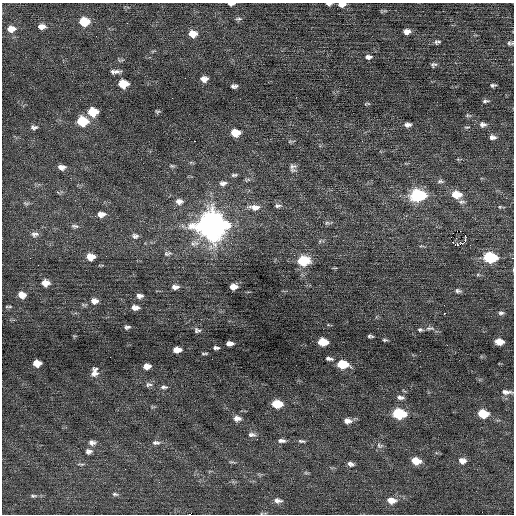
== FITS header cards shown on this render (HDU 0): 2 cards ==
NAXIS1  =                  512 / Axis length
NAXIS2  =                  512 / Axis length

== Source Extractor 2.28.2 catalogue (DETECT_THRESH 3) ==
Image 512 x 512 px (HDU 0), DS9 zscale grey, 1 PNG px = 1 image px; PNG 516 x 516 px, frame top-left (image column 1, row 512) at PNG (2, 3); no overlay
Background 0.039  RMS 0.69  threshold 2.07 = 3 sigma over >= 5 px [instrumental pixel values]
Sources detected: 119; all 119 listed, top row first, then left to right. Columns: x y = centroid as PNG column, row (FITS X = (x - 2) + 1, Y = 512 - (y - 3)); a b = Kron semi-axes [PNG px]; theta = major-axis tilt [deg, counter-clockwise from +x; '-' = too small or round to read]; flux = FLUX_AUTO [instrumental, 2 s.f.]
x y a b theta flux
231 4 7 4 5 110
329 4 6 3 3 97
342 4 8 5 7 260
239 19 9 4 1 98
84 22 9 7 -1 1300
42 26 9 6 4 260
11 29 10 7 3 390
407 31 7 5 8 260
193 34 9 7 -1 510
436 42 8 6 -77 95
510 43 8 4 3 100
368 57 9 6 2 150
433 65 7 5 10 100
116 71 11 5 -1 200
204 79 7 6 - 290
123 84 8 6 -6 1100
493 85 5 3 - 85
234 86 6 4 -1 130
485 101 8 4 12 92
367 104 8 3 4 52
157 111 6 4 -12 72
93 112 8 7 - 1200
468 115 8 4 -13 73
82 121 9 7 -7 1700
483 124 9 7 -9 180
408 125 7 4 8 170
34 127 9 5 -1 120
467 127 7 3 4 50
235 133 8 6 0 750
492 137 8 5 -1 170
194 141 3 2 - 460
290 141 7 4 18 63
362 141 3 2 - 58
172 166 7 4 -13 72
62 167 9 6 -7 240
293 167 11 8 89 190
234 175 9 4 6 95
247 180 9 5 14 91
440 181 8 5 1 110
223 183 10 7 3 180
456 194 10 7 -4 770
417 195 9 7 2 5500
179 201 11 8 -5 270
462 202 10 6 1 140
26 203 9 5 -8 96
278 206 9 5 -1 120
254 207 17 7 -3 370
500 207 5 4 - 55
101 214 10 7 1 290
327 223 8 5 7 100
211 225 12 11 - 59000
75 226 11 5 -9 130
35 234 10 7 3 180
135 236 9 7 -6 160
451 237 2 2 - 36
465 239 6 2 85 170
458 245 3 3 - 19000
168 253 12 7 10 160
91 257 9 7 -5 540
490 257 9 6 -5 4000
512 258 3 2 - 24
303 261 9 6 5 2600
478 275 6 4 -18 59
45 283 8 7 - 430
175 287 9 5 6 210
233 287 7 5 3 470
458 291 8 5 -13 120
22 295 8 6 -24 400
140 296 8 6 1 170
94 301 9 7 -9 270
10 307 7 3 8 63
135 307 9 5 -2 240
444 313 3 3 - 270
501 313 7 4 6 100
127 327 6 4 8 110
430 328 14 6 0 160
196 330 9 5 -89 120
420 330 7 5 -1 89
370 336 6 3 -7 83
385 340 6 3 -3 68
323 342 8 5 -5 1100
499 342 7 5 -7 440
230 343 7 4 2 240
216 348 6 3 -5 110
177 350 7 5 3 450
204 353 7 2 3 59
329 359 7 3 -9 130
37 363 7 6 - 530
342 364 9 6 -6 1700
147 366 7 5 6 340
94 372 11 7 84 260
148 384 10 6 5 140
164 387 8 4 1 120
507 392 13 6 -4 200
400 397 8 5 -8 140
277 404 8 6 -4 1200
399 414 9 6 -8 3000
483 414 8 6 -10 1300
237 418 9 6 -3 250
347 421 10 7 -5 240
252 435 11 6 -6 170
281 441 10 5 -3 150
301 441 9 4 -9 97
92 443 9 7 -1 200
156 443 11 6 -3 160
380 445 10 7 -13 140
89 451 8 7 - 170
416 461 9 6 -13 610
462 461 9 7 -14 280
232 462 10 3 -4 69
81 464 11 3 -4 80
351 464 8 5 -20 140
125 469 2 2 - 41
306 473 7 4 -18 66
115 494 8 5 -14 95
33 496 10 5 1 99
391 500 12 7 -5 390
278 501 11 6 -8 190
189 514 3 2 - 1100
At the frame edge (FLAGS 8, measured only in part): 6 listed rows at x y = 231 4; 329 4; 342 4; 510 43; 512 258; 189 514